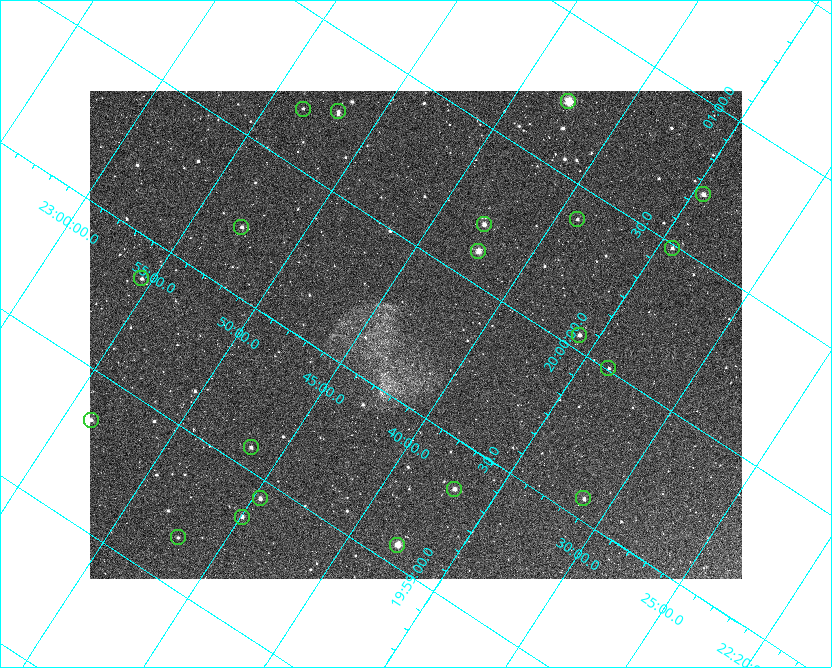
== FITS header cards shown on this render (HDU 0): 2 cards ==
NAXIS1  =                 1304 / length of data axis 1
NAXIS2  =                  976 / length of data axis 2

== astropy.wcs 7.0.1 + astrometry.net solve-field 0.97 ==
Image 1304 x 976 px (HDU 0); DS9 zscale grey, zoomed out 1/2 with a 90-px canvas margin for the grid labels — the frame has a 2x2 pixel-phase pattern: neighbouring pixels differ more than pixels two apart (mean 1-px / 2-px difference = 1.318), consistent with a one-shot-colour (mosaic) sensor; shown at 1/2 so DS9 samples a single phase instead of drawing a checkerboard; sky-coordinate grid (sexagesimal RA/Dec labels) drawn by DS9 from the SOLVED WCS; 20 Tycho-2 reference stars matched to detected sources circled (green)
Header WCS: RA---TAN/DEC--TAN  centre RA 19:59:42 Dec +22:43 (299.93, +22.72 deg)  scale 1.52 arcsec/px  FOV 33.0' x 24.7'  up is +57 deg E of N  parity flipped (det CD > 0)
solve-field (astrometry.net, Tycho-2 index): SOLVED blind (the header's WCS was not the basis of the solution)
Solved WCS: RA---TAN-SIP/DEC--TAN-SIP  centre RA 19:59:44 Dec +22:43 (299.93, +22.71 deg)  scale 1.48 arcsec/px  FOV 32.2' x 24.1'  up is +57 deg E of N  parity flipped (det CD > 0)
Header WCS and blind solve agree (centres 49 arcsec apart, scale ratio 0.9766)
Tycho-2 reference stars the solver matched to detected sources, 20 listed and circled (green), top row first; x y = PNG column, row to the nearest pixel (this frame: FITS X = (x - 90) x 2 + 1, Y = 976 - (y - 91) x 2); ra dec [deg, ICRS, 3 dp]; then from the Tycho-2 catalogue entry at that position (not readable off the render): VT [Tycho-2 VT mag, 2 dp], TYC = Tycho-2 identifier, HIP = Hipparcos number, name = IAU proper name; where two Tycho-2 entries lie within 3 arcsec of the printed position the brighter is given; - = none
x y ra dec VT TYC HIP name
568 102 300.182 +22.711 7.78 2141-972-1 98505 -
303 110 300.047 +22.890 11.14 2141-1038-1 - -
338 112 300.062 +22.864 10.91 2141-624-1 - -
704 195 300.178 +22.575 10.31 2141-1260-1 - -
578 220 300.098 +22.651 10.86 2141-1404-1 - -
484 225 300.049 +22.713 10.35 2141-1146-1 - -
242 228 299.929 +22.879 10.43 2141-107-1 - -
672 248 300.122 +22.572 10.82 2141-1144-1 - -
478 252 300.026 +22.705 9.00 2141-688-1 98440 -
142 279 299.841 +22.925 10.47 2141-2482-1 - -
580 336 300.012 +22.597 11.21 2141-1110-1 - -
608 368 300.002 +22.562 11.95 2141-1318-1 - -
91 420 299.711 +22.896 10.22 2141-281-1 - -
251 448 299.768 +22.773 10.62 2141-884-1 - -
454 490 299.837 +22.614 9.93 2141-922-1 - -
260 499 299.735 +22.744 10.47 2141-650-1 - -
584 499 299.892 +22.521 10.65 2141-1024-1 - -
242 518 299.712 +22.749 10.42 2141-1488-1 - -
178 538 299.665 +22.783 11.14 2141-722-1 - -
398 546 299.767 +22.628 9.33 2141-566-1 - -